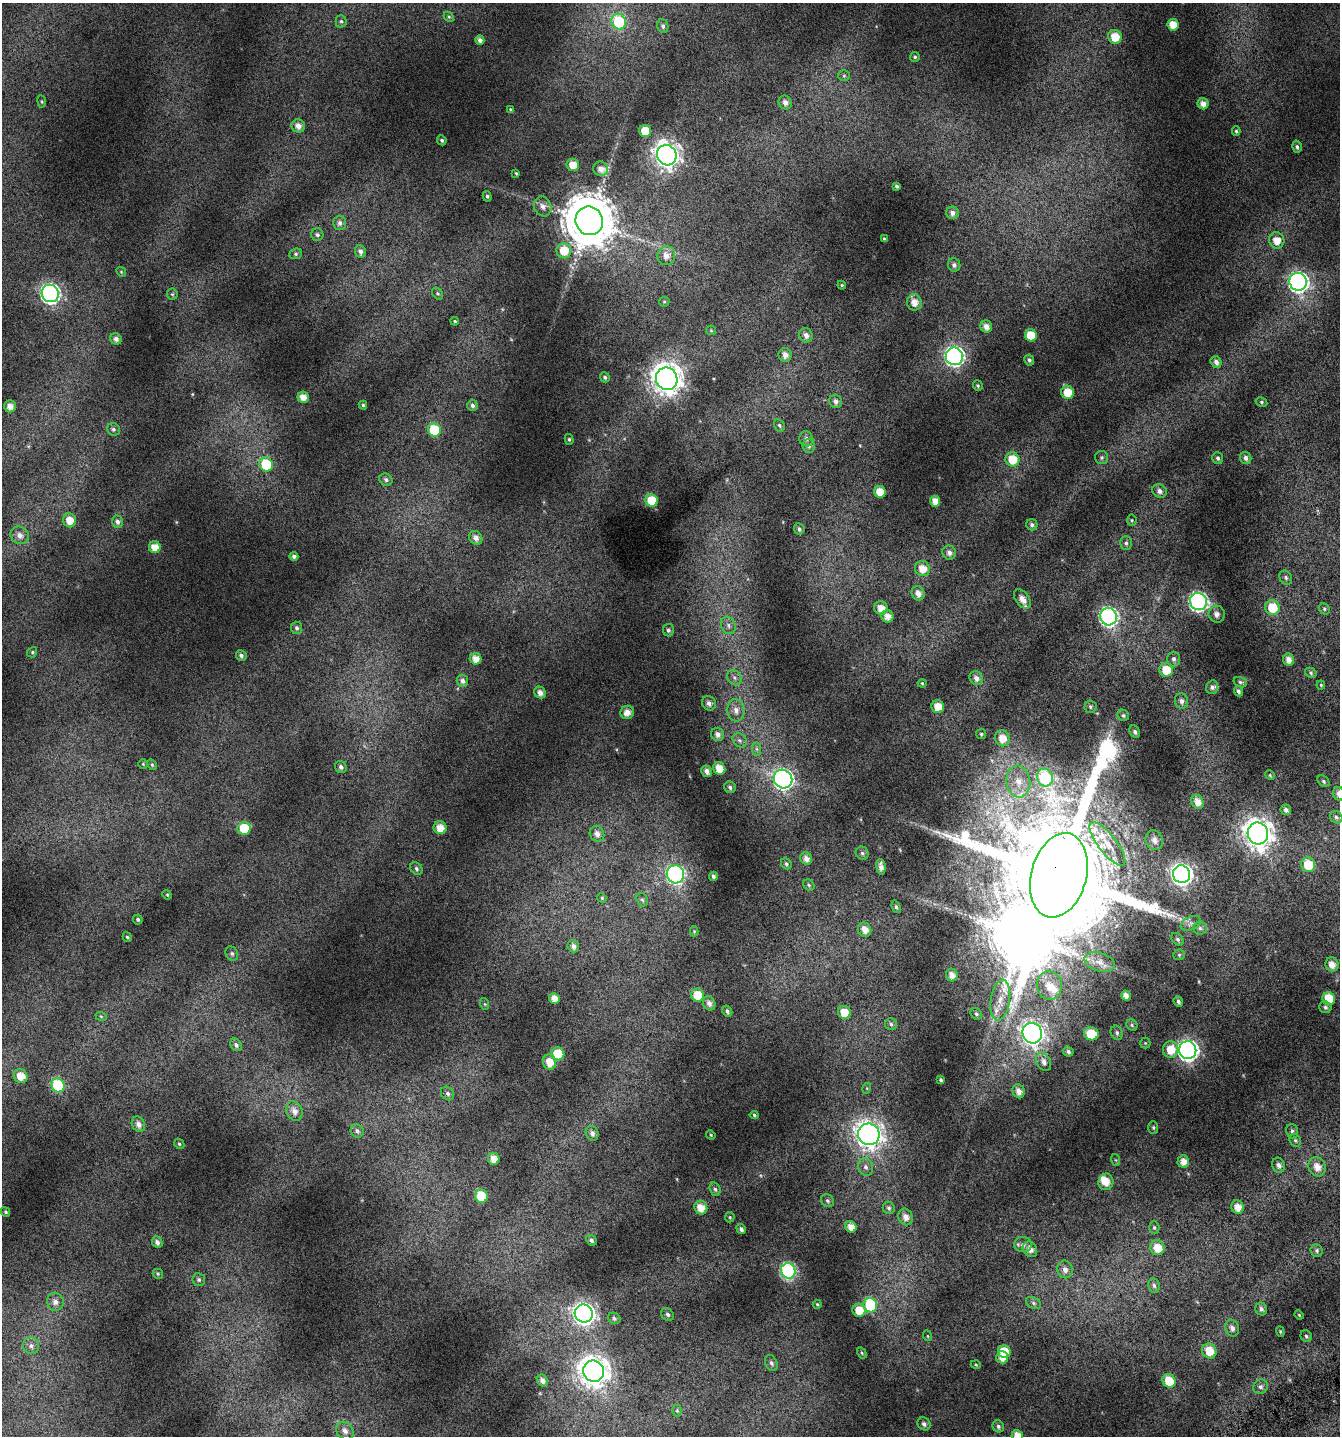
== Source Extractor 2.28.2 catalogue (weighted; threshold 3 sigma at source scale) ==
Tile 6 of 4 x 4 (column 2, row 2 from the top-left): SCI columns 1554-2891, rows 2920-4353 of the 5741 x 5854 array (HDU 1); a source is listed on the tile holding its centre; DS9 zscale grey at full resolution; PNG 1342 x 1438 px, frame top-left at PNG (2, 3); each listed source drawn as its Kron ellipse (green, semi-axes under 4 px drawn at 4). Shown black and unused: <1% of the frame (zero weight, under 4 of 7 exposures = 2% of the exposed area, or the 3 px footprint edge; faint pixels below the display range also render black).
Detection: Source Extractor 2.28.2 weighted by HDU 2 'WHT'; one run over the whole footprint, this tile lists its part. Background 0.073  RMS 0.047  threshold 0.192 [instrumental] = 3 sigma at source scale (4.09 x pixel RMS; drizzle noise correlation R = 1.36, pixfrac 0.8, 0.0396/0.0396 arcsec/px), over >= 5 px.
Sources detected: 293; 1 inside a brighter object's white glare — neither listed nor drawn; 5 inside a brighter listed object's ellipse — not listed separately; the other 287 listed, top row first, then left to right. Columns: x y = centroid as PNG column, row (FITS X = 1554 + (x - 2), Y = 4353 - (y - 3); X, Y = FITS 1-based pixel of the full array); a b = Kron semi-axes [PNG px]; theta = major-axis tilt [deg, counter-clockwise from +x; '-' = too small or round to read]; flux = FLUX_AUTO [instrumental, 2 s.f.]
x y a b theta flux
449 17 6 4 -44 6
341 21 6 5 - 7.8
619 22 8 7 - 250
1173 25 6 5 - 55
663 26 7 5 -72 11
1115 37 7 7 - 74
480 40 4 4 - 18
915 57 5 5 - 7.1
844 76 6 5 - 6.5
42 101 6 3 -81 4.4
785 102 7 6 - 22
1203 104 5 5 - 28
511 109 4 3 - 5.2
298 126 7 6 - 27
645 131 6 6 - 79
1236 131 5 4 - 6.3
442 140 5 4 - 9
1297 147 6 4 -76 9.5
667 155 10 9 - 3300
573 165 6 6 - 52
601 169 7 7 - 31
516 173 4 3 - 4.7
897 186 4 3 - 8
487 196 5 4 - 7.4
543 206 10 8 -70 22
952 213 6 6 - 18
589 221 14 13 - 23000
340 223 7 6 - 16
317 235 6 6 - 9.3
884 239 3 3 - 5.6
1277 240 8 7 - 46
360 251 6 5 - 16
564 251 7 7 - 84
296 254 6 5 - 7.4
666 256 9 9 - 35
954 265 6 6 - 13
121 272 5 4 - 4.7
1298 282 9 8 - 1500
842 285 4 4 - 4.4
50 293 9 8 - 1300
438 293 6 5 - 6.6
172 294 5 5 - 6.5
664 302 5 5 - 5.7
914 302 8 7 - 40
455 321 4 3 - 4.9
986 326 6 5 - 27
711 330 5 5 - 5.1
806 335 7 6 - 20
1031 335 6 6 - 93
116 339 6 5 - 17
785 355 7 6 - 24
954 356 9 8 - 1100
1029 360 5 4 - 9.6
1216 362 6 5 - 17
605 377 5 4 - 8.2
667 379 11 10 - 5100
978 385 5 5 - 5.9
1068 392 7 6 - 70
303 397 6 5 - 39
836 401 7 6 - 16
1261 402 6 4 -28 6.7
363 405 4 4 - 6
472 405 6 5 - 11
10 406 6 6 - 33
779 425 6 5 - 7.6
113 429 6 6 - 10
434 430 7 6 - 190
569 439 5 4 - 6.5
806 439 7 7 - 14
809 446 7 6 - 12
1102 457 6 6 - 9.3
1218 458 6 5 - 11
1246 458 6 5 - 15
1012 459 7 7 - 90
266 464 7 6 - 200
386 480 7 6 - 11
1159 491 7 6 - 20
880 492 6 5 - 55
652 500 6 6 - 120
935 501 5 5 - 34
70 520 7 6 - 54
1132 520 5 5 - 5.8
117 522 6 5 - 13
1032 525 6 5 - 11
799 529 5 5 - 11
20 535 9 8 - 29
476 538 7 6 - 24
1126 543 7 6 - 10
155 547 6 6 - 49
949 553 7 6 - 17
294 556 4 4 - 11
922 569 8 7 - 52
1286 578 7 5 -61 9.5
918 593 7 6 - 27
1022 599 11 6 -55 34
1198 601 9 8 - 1000
1272 607 7 7 - 100
881 608 7 6 - 43
1324 609 6 5 - 6.7
1217 614 8 8 - 18
887 616 6 6 - 35
1108 617 9 8 - 1000
728 625 9 7 -62 19
297 628 6 5 - 11
668 630 6 5 - 11
32 652 5 4 - 6.1
241 656 5 5 - 12
476 659 6 5 - 35
1174 659 7 6 - 13
1289 660 6 5 - 27
1166 670 7 6 - 79
1311 673 6 5 - 7.2
734 678 8 6 -48 15
976 678 7 6 - 21
462 681 6 5 - 15
1240 682 7 5 -16 7.2
922 683 4 4 - 4.6
1321 685 4 4 - 4.3
1212 687 7 6 - 12
1238 691 5 4 - 11
540 693 6 5 - 23
1182 701 8 6 -76 17
709 703 7 7 - 19
938 707 6 6 - 56
1090 707 6 6 - 8.7
736 710 11 8 -85 34
627 712 7 6 - 33
1123 715 6 5 - 7.7
1135 732 6 5 - 10
717 734 7 6 - 21
981 734 5 5 - 6
1002 738 8 7 - 57
740 740 8 6 -42 13
757 749 7 4 -89 9.2
143 764 4 4 - 4.2
152 765 6 4 -63 5.8
341 767 6 5 - 12
719 768 6 6 - 54
707 771 6 5 - 20
1270 775 5 4 - 4.6
1045 777 9 8 - 320
783 779 10 9 - 1300
1324 781 7 5 -43 7.7
1018 782 16 12 -83 78
730 787 6 5 - 11
1339 794 7 6 - 23
1198 802 7 6 - 37
1286 810 5 5 - 14
1336 817 6 5 - 9.4
244 828 7 6 - 140
440 828 6 6 - 47
1258 833 11 10 - 4900
597 834 8 7 - 24
1154 840 10 8 -66 22
1107 844 26 9 -52 82
862 853 7 6 - 9.8
806 858 6 5 - 25
786 864 6 5 - 7.7
1308 865 7 7 - 110
881 867 8 4 -82 22
416 869 7 5 -49 9.9
675 874 9 8 - 850
1181 874 9 8 - 2100
1059 875 43 27 75 160000
713 876 4 3 - 11
809 885 6 5 - 6.7
167 895 5 4 - 4.7
602 898 5 4 - 4.5
642 900 7 5 -65 7
896 907 6 4 -70 7.8
138 919 5 5 - 7.3
1191 923 10 6 23 19
1200 928 7 6 - 12
865 930 7 6 - 36
694 931 5 4 - 4.6
127 937 5 4 - 6.2
1178 939 7 5 -42 8.6
573 946 6 5 - 16
232 954 7 6 - 9.5
1179 955 6 5 - 6.2
1099 962 16 9 -16 40
1332 964 7 6 - 34
952 975 6 5 - 28
1049 986 14 12 -84 65
697 995 6 6 - 89
1126 996 5 4 - 32
554 999 5 5 - 38
1329 999 6 6 - 120
1000 1000 21 9 81 57
1178 1002 5 4 - 12
709 1003 7 6 - 20
485 1004 6 4 -70 4.9
1325 1007 6 6 - 9.6
727 1011 6 4 -58 10
844 1012 7 6 - 68
976 1014 6 5 - 7.8
101 1016 6 3 -19 4.4
891 1024 6 6 - 9
1132 1025 6 5 - 8.1
1032 1033 10 9 - 2300
1117 1033 7 6 - 11
1091 1034 7 6 - 120
1145 1043 5 5 - 5.6
236 1045 6 5 - 11
1171 1050 8 8 - 74
1188 1050 9 8 - 1700
1068 1051 5 4 - 10
558 1054 6 6 - 140
549 1062 8 6 -76 47
1044 1062 10 7 -64 24
21 1076 7 6 - 55
941 1080 4 3 - 7
58 1085 7 6 - 310
867 1088 5 3 - 4.8
1019 1091 7 6 - 28
448 1093 7 6 - 12
294 1111 10 7 -68 29
754 1115 4 4 - 5.7
138 1124 8 6 -63 22
1153 1127 6 5 - 6.9
357 1131 7 6 - 13
1292 1131 7 6 - 13
592 1133 7 6 - 19
869 1134 11 10 - 3500
711 1135 5 4 - 4.1
1295 1140 7 5 -62 8.3
179 1144 5 4 - 6.2
494 1159 6 5 - 39
1116 1160 6 4 -70 4.6
1183 1161 6 6 - 33
1279 1165 8 6 -71 16
866 1167 9 7 -64 18
1317 1167 10 8 -63 46
1106 1182 8 7 - 48
715 1189 7 5 -71 9.7
481 1196 7 6 - 160
828 1201 7 6 - 9.7
1238 1207 7 6 - 41
701 1208 7 6 - 54
889 1208 6 6 - 8.8
5 1212 5 3 - 6.3
730 1217 5 5 - 5.8
905 1217 8 7 - 27
851 1227 6 5 - 37
1154 1227 6 5 - 7.3
741 1229 5 4 - 12
591 1240 6 4 -43 12
157 1242 6 5 - 17
1023 1245 9 7 0 19
1157 1248 7 7 - 60
1030 1249 8 6 -56 27
1317 1250 6 6 - 9.3
1065 1269 9 7 -79 24
788 1271 8 7 - 690
158 1274 5 5 - 5.7
199 1280 6 6 - 10
1154 1285 7 5 -83 11
55 1302 9 8 - 25
1033 1303 8 5 -28 11
817 1304 4 4 - 4.7
870 1305 7 6 - 290
1261 1309 6 5 - 14
859 1310 6 6 - 71
584 1313 9 8 - 2200
667 1314 7 5 -45 10
1299 1315 5 4 - 4.7
614 1318 6 5 - 9.2
1232 1328 8 6 -72 20
1280 1332 5 4 - 5.2
928 1336 5 3 - 3.6
1306 1336 6 5 - 7.9
31 1346 8 8 - 20
1209 1351 7 7 - 72
1004 1352 6 6 - 110
862 1353 6 4 -60 5.5
1002 1357 6 6 - 39
771 1363 8 6 -63 12
976 1365 5 3 - 4.1
593 1371 11 10 - 5000
542 1380 6 5 - 19
1169 1381 7 6 - 97
1261 1387 7 7 - 14
677 1411 6 5 - 6.4
924 1424 7 6 - 13
998 1426 6 5 - 9
345 1431 9 8 - 23
1017 1436 6 5 - 52
Overlapping masked pixels (flux is a lower limit): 1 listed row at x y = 1059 875
Isophote crosses this tile's border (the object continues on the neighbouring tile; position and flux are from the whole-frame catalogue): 2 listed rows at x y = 1339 794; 1017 1436